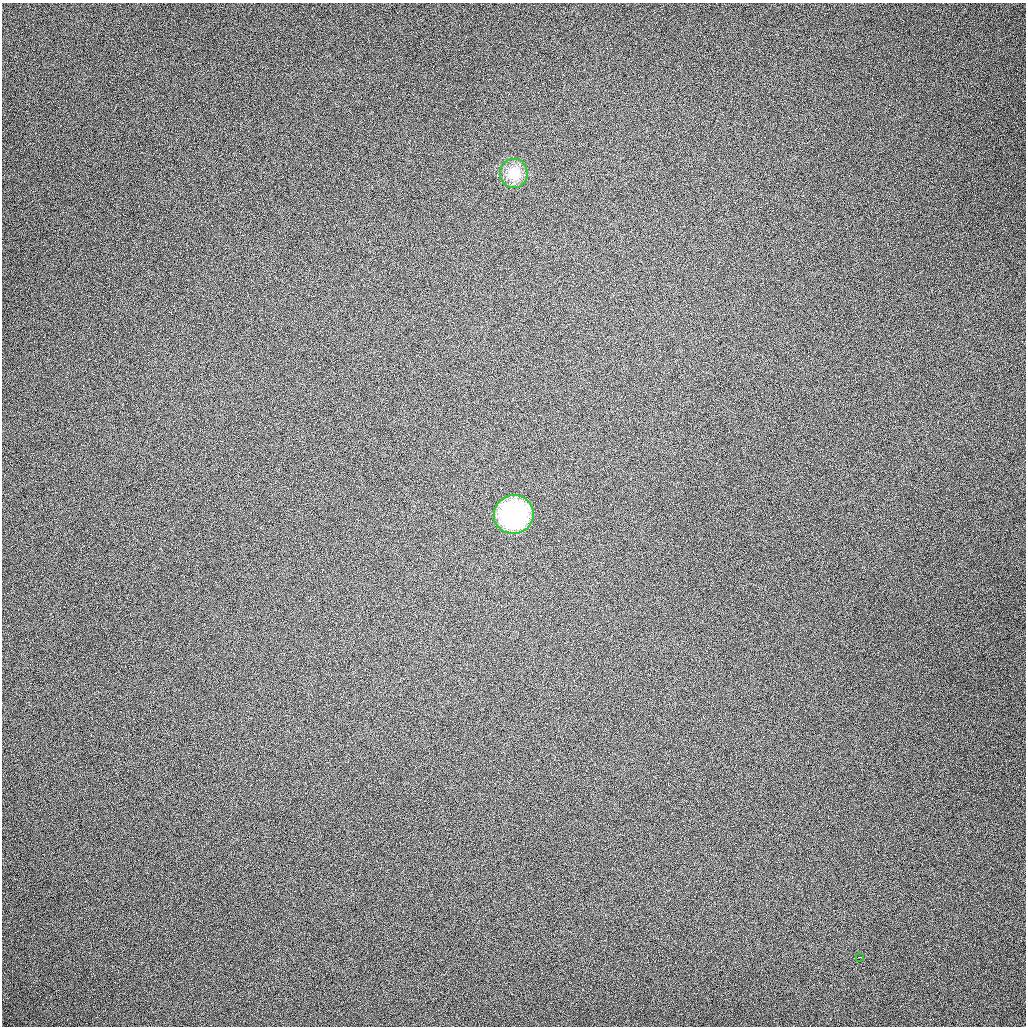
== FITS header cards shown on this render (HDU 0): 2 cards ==
NAXIS1  =                 1024 / length of data axis 1
NAXIS2  =                 1024 / length of data axis 2

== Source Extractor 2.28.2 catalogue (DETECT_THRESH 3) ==
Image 1024 x 1024 px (HDU 0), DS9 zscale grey, 1 PNG px = 1 image px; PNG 1028 x 1028 px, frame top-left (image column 1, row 1024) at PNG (2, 3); each listed source drawn as its Kron ellipse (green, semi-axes under 4 px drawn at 4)
Background 184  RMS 13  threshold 40.2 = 3 sigma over >= 5 px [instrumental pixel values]
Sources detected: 3; all 3 listed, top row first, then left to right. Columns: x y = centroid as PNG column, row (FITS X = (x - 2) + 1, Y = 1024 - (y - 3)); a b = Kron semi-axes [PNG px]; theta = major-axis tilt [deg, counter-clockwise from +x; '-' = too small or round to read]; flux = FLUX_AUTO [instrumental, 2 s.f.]
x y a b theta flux
514 173 14 14 - 23000
514 515 20 19 - 110000
859 957 3 2 - 2400